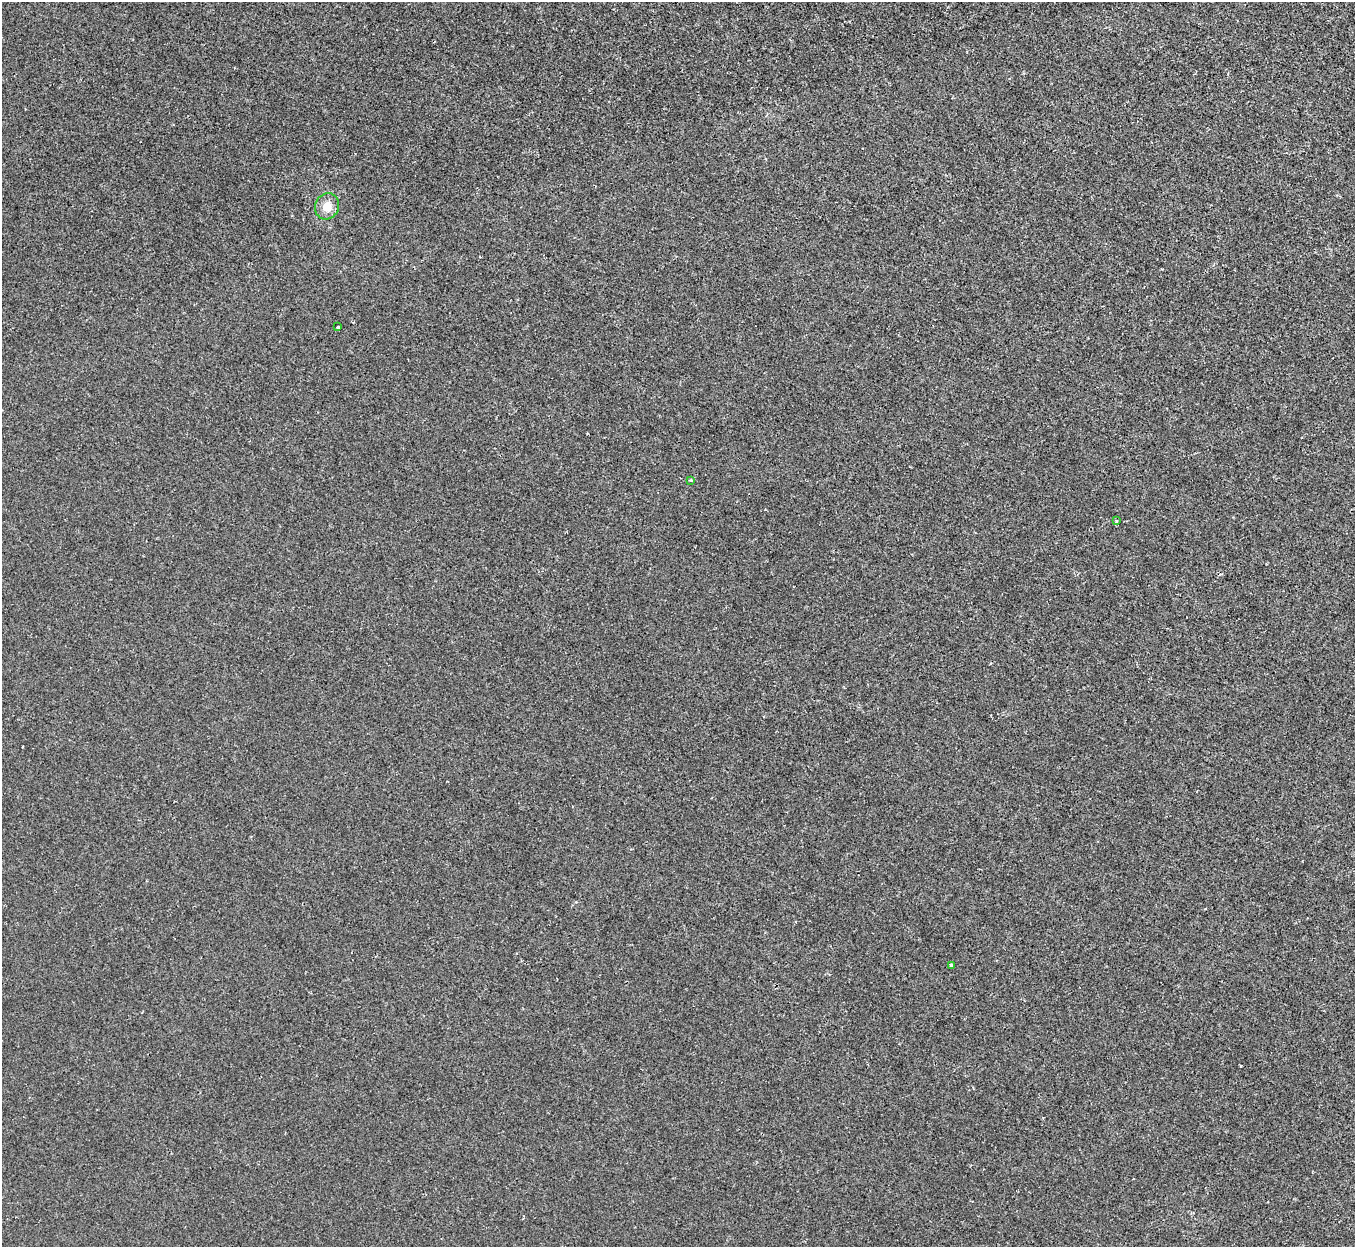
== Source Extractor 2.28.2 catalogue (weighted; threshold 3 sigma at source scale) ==
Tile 10 of 4 x 4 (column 2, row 3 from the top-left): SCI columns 1355-2707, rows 1392-2636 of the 5414 x 5400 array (HDU 1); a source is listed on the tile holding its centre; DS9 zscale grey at full resolution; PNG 1357 x 1249 px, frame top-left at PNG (2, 2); each listed source drawn as its Kron ellipse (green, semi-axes under 4 px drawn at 4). Shown black and unused: <1% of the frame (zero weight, under 2 of 3 exposures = <1% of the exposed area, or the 3 px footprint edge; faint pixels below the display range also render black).
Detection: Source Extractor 2.28.2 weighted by HDU 2 'WHT'; one run over the whole footprint, this tile lists its part. Background 6.58e-04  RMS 0.0034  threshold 0.0152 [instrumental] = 3 sigma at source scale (4.5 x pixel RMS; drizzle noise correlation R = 1.50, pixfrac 1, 0.05/0.05 arcsec/px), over >= 5 px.
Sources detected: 5; all 5 listed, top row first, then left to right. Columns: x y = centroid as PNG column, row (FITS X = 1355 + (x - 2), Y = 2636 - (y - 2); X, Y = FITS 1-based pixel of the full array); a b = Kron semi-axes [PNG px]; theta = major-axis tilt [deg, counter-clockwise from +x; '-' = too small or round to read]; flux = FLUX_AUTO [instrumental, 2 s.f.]
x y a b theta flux
327 206 13 12 - 3.7
338 327 4 3 - 2.2
691 480 3 3 - 0.52
1116 521 3 3 - 0.53
951 965 4 3 - 0.61